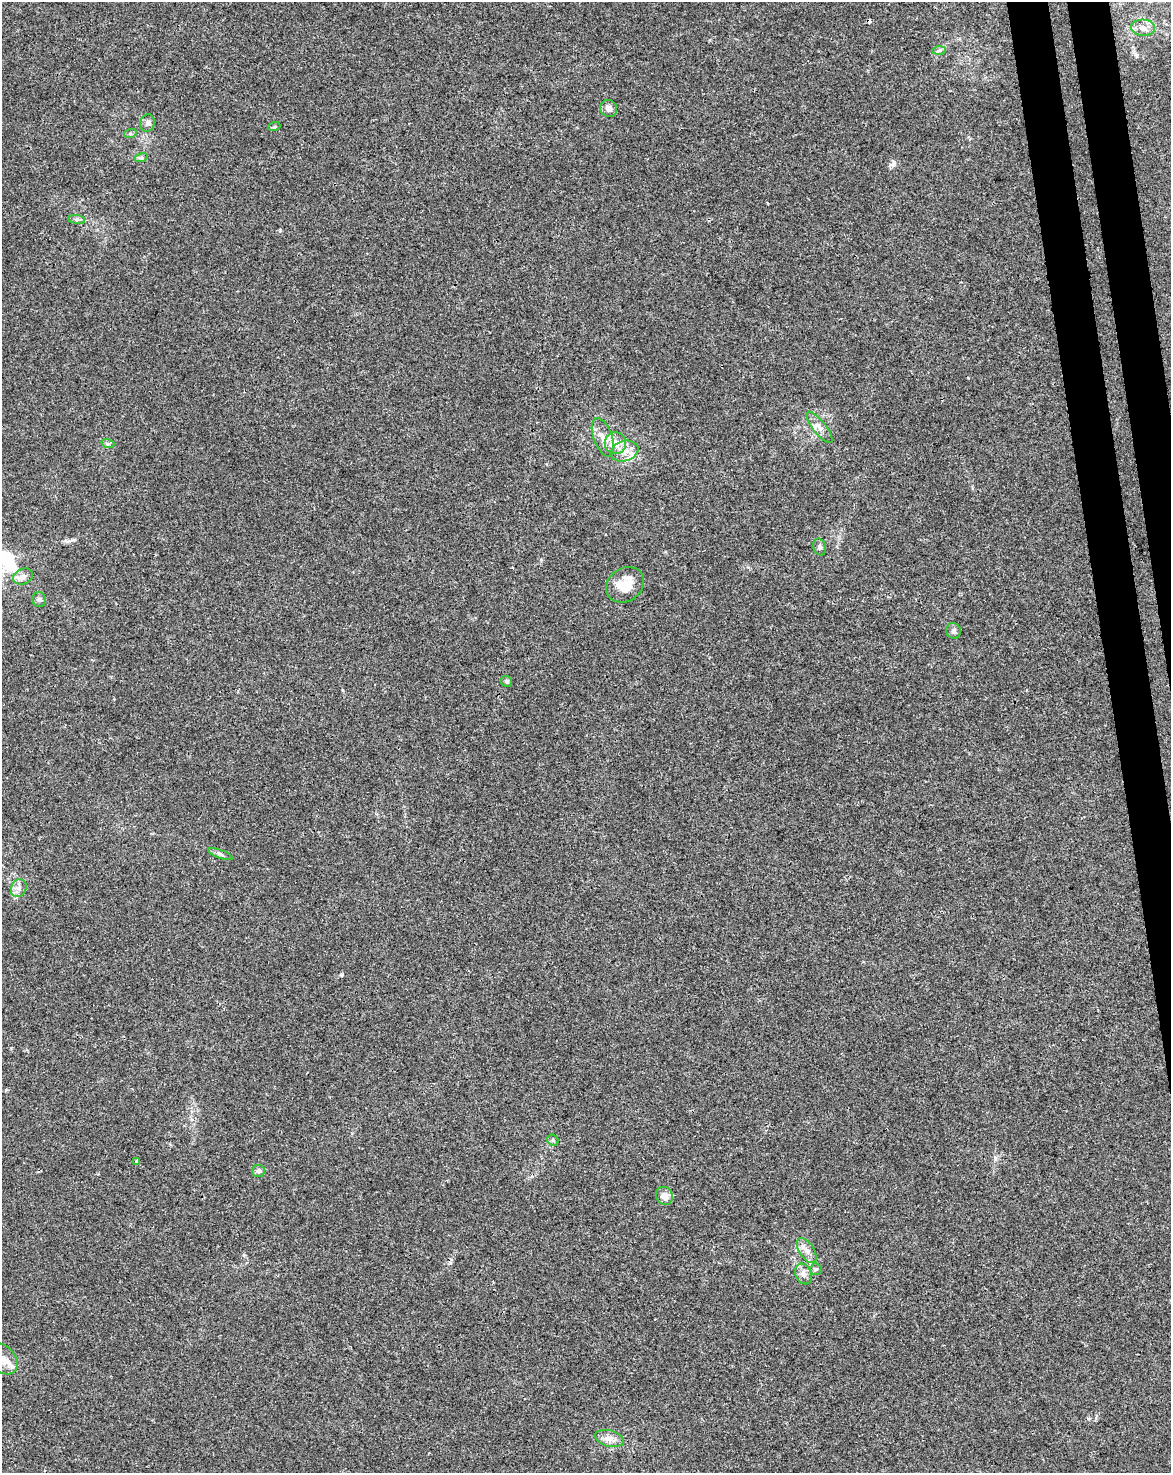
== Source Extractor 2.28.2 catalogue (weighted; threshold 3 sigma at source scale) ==
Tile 6 of 4 x 3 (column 2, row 2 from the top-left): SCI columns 1227-2395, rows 1538-3008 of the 4791 x 4502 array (HDU 1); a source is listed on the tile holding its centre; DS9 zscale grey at full resolution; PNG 1173 x 1475 px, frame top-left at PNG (2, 2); each listed source drawn as its Kron ellipse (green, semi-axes under 4 px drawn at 4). Shown black and unused: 4% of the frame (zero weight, under 3 of 4 exposures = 5% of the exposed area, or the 3 px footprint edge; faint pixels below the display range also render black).
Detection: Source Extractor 2.28.2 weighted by HDU 2 'WHT'; one run over the whole footprint, this tile lists its part. Background 0.00476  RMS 0.003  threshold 0.0135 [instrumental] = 3 sigma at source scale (4.5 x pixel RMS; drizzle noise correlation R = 1.50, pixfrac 1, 0.0396/0.0396 arcsec/px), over >= 5 px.
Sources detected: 32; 1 cosmic-ray / hot-pixel residue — neither listed nor drawn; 1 inside a brighter listed object's ellipse — not listed separately; the other 30 listed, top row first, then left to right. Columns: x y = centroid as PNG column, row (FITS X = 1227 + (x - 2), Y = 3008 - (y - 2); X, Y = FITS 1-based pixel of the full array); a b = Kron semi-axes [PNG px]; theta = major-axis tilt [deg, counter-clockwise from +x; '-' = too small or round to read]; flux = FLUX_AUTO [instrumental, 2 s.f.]
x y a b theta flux
1143 28 12 8 -2 2.3
939 50 7 4 1 0.58
609 108 9 8 - 1.6
148 123 9 7 76 1
274 127 6 4 19 0.36
130 134 6 4 18 0.43
141 158 6 4 18 0.49
77 219 8 4 -7 0.66
819 427 19 6 -52 2.1
603 437 20 9 -70 3.3
615 443 11 10 - 3.4
108 444 7 4 -18 0.56
624 451 14 10 17 3.1
820 547 8 6 -73 0.77
23 576 10 7 23 1.6
625 585 20 16 34 6.4
39 600 7 6 - 0.77
953 631 8 7 - 0.9
507 681 6 5 - 0.65
220 854 13 4 -20 0.77
19 888 9 7 65 1.5
553 1140 6 5 - 0.57
137 1161 4 4 - 0.34
259 1171 6 6 - 1
664 1196 9 8 - 2.5
807 1251 14 7 -56 2
816 1269 6 5 - 0.53
804 1274 11 8 -65 1.7
2 1359 18 12 -47 3.3
609 1439 14 8 -15 2.3
Isophote crosses this tile's border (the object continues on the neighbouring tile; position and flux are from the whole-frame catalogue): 1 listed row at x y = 2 1359
Unlisted compact peaks at least as high as the median listed source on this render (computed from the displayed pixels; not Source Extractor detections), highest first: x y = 893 165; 341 975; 280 230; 995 1158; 69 541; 1088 1418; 11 1048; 343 690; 244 1255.